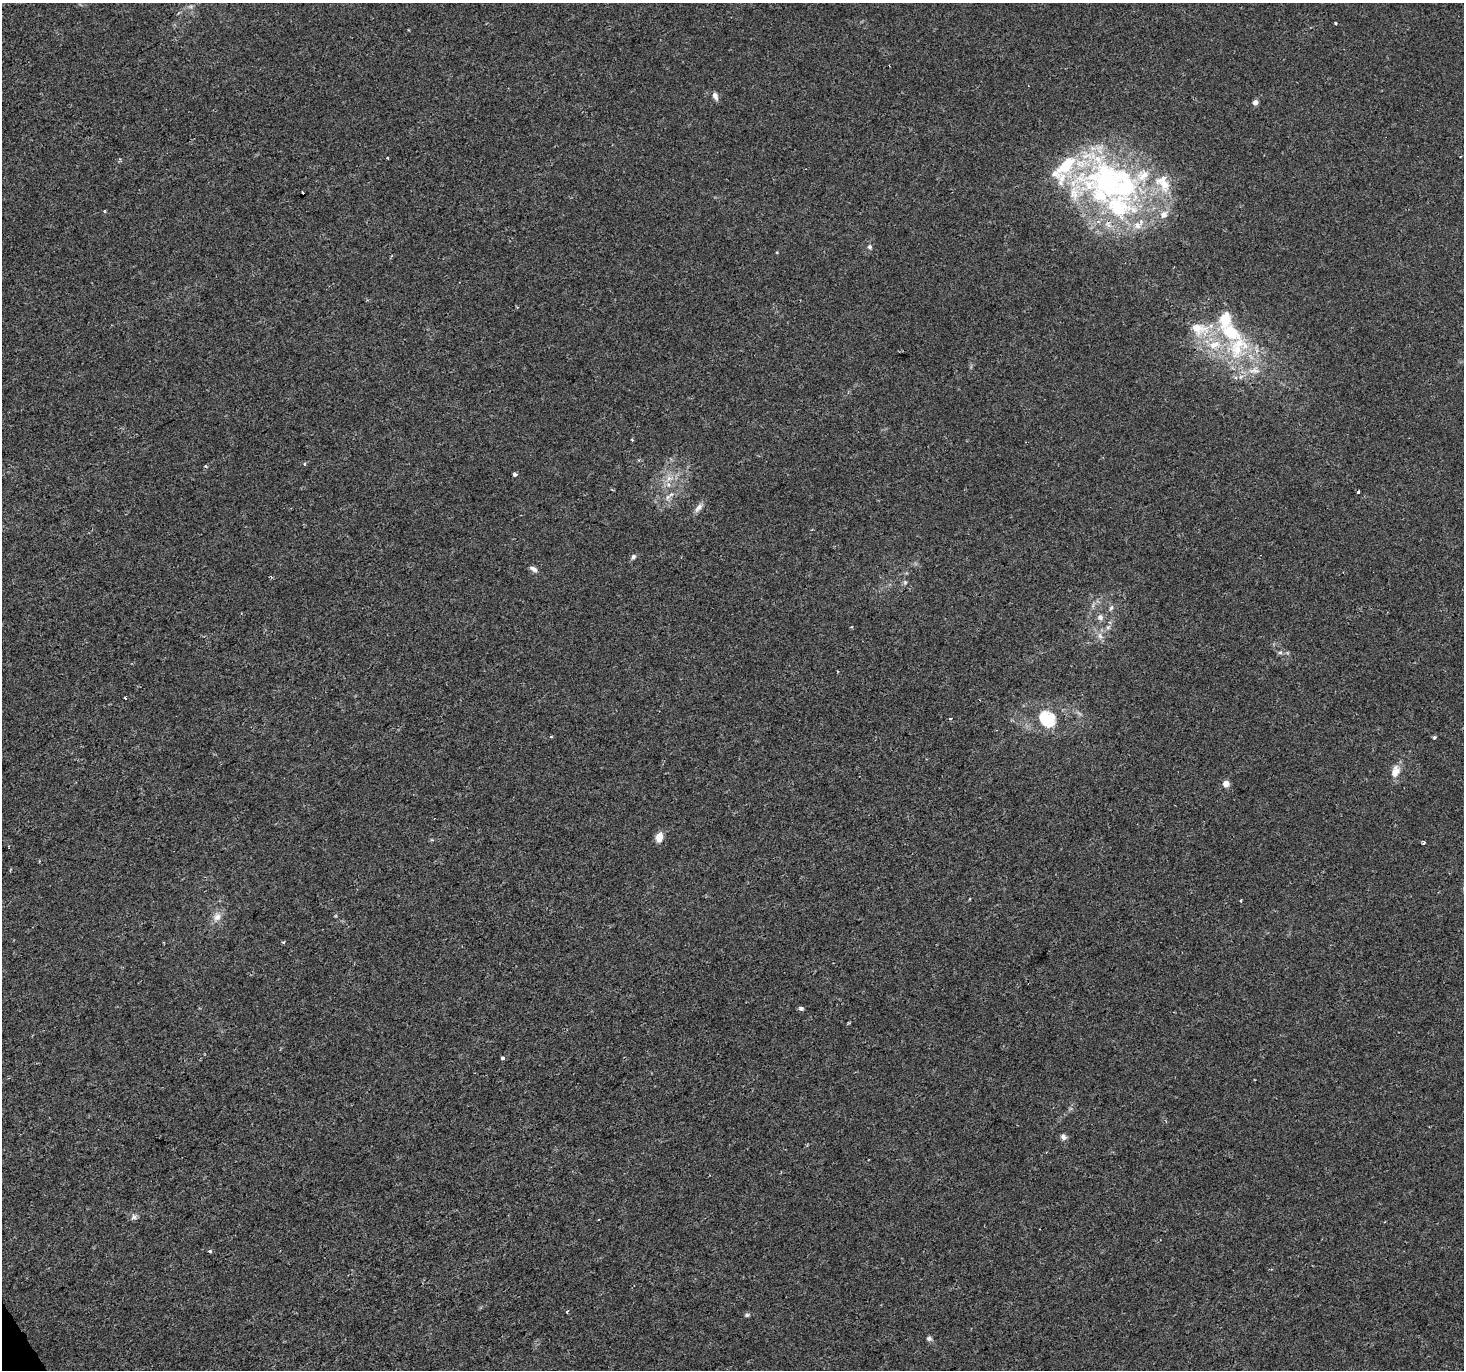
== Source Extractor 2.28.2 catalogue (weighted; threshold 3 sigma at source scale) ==
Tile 7 of 4 x 4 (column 3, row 2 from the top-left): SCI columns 2927-4388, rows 2847-4214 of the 5854 x 5755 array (HDU 1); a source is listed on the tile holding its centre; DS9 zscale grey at full resolution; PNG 1466 x 1372 px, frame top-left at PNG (2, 3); no overlay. Shown black and unused: <1% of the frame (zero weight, under 2 of 3 exposures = <1% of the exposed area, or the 3 px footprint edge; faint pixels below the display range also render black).
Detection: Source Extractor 2.28.2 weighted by HDU 2 'WHT'; one run over the whole footprint, this tile lists its part. Background 0.004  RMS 0.0027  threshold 0.012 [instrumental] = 3 sigma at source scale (4.5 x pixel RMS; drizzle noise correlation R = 1.50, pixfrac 1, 0.0396/0.0396 arcsec/px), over >= 5 px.
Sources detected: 66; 1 inside a brighter object's white glare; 4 cosmic-ray / hot-pixel residue — not listed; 15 inside a brighter listed object's ellipse — not listed separately; the other 46 listed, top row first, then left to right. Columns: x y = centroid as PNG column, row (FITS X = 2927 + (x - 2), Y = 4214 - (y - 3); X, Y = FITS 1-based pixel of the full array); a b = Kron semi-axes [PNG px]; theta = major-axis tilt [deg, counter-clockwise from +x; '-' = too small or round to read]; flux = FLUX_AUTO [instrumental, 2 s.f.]
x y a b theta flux
1336 23 3 3 - 0.48
715 96 10 5 -68 1.2
1255 102 4 4 - 2.3
387 158 3 3 - 0.26
1109 185 107 57 -27 79
104 211 4 3 - 0.26
870 247 6 6 - 0.61
1225 318 6 5 - 19
1199 329 29 18 -10 8
1238 347 40 27 61 19
1254 370 19 11 8 3.9
632 440 3 3 - 0.33
304 464 4 3 - 0.36
515 474 4 3 - 1.3
669 478 9 7 -10 1.5
667 497 8 6 37 0.92
698 508 15 7 50 1.4
633 557 7 5 64 0.7
533 569 11 6 -31 1.1
905 582 6 5 - 0.5
1111 608 8 5 62 0.62
1100 617 8 8 - 1.1
851 627 4 2 - 0.21
1108 627 7 5 43 0.75
1100 636 9 7 -65 1.3
1280 652 6 4 19 0.46
125 698 3 3 - 0.61
950 719 4 3 - 0.33
1048 723 22 11 -20 6.1
551 736 4 3 - 0.28
1434 737 4 3 - 0.81
1395 771 17 11 72 2.7
1226 784 4 4 - 4.6
659 837 9 6 76 3.3
1424 843 4 3 - 0.61
1241 900 3 3 - 0.37
217 917 13 11 61 2.2
283 942 3 3 - 0.63
801 1008 4 4 - 0.99
503 1058 4 3 - 1.2
1063 1137 8 7 - 0.93
134 1217 8 7 - 0.86
210 1251 3 3 - 0.78
567 1311 3 3 - 0.52
747 1315 6 5 - 0.46
929 1338 7 6 - 0.68